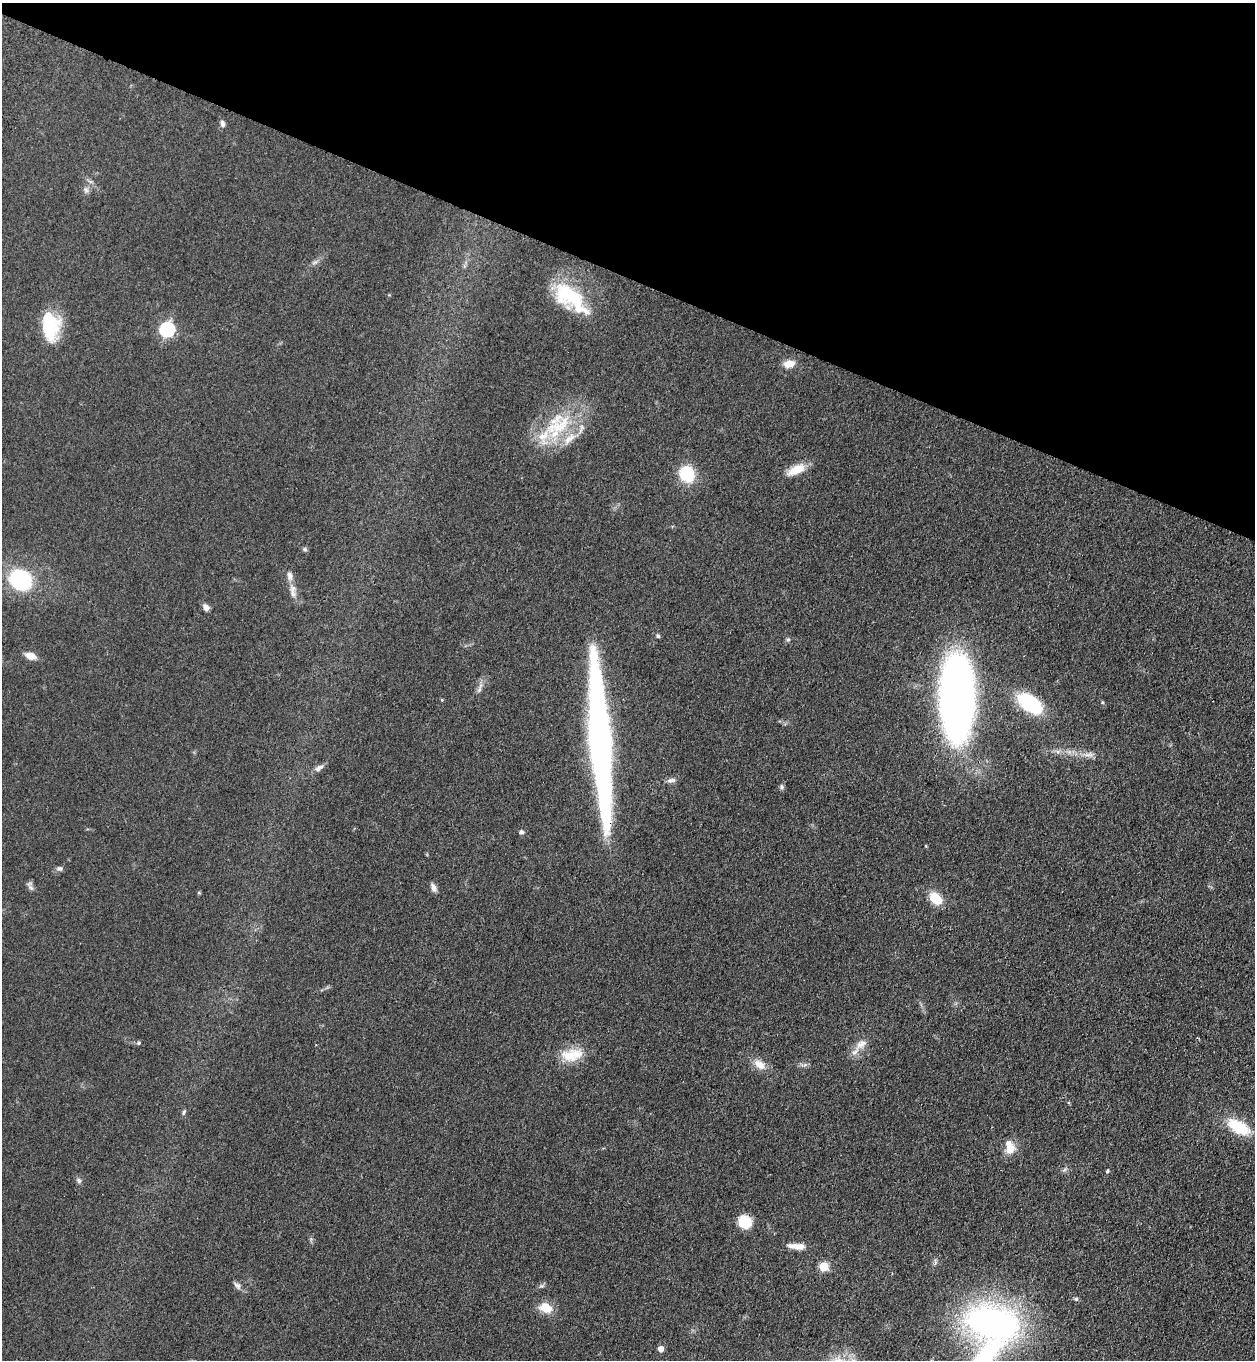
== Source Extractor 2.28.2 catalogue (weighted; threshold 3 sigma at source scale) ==
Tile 2 of 4 x 4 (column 2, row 1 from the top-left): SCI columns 1634-2886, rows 4126-5483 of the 5644 x 5536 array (HDU 1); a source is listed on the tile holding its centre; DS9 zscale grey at full resolution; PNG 1257 x 1362 px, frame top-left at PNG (2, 3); no overlay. Shown black and unused: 20% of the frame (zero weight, under 3 of 4 exposures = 6% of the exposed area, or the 3 px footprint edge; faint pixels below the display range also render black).
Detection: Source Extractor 2.28.2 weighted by HDU 2 'WHT'; one run over the whole footprint, this tile lists its part. Background 0.0772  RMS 0.0071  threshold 0.0318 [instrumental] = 3 sigma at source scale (4.5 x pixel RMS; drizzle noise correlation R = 1.50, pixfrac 1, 0.05/0.05 arcsec/px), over >= 5 px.
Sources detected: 53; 1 long thin detection or spike segment (spike, bleed or trail) — not listed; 3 inside a brighter listed object's ellipse — not listed separately; the other 49 listed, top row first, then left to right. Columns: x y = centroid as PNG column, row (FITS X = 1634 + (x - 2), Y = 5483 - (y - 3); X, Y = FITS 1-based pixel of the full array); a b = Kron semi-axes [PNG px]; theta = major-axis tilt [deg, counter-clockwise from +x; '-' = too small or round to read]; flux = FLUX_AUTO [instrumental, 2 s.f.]
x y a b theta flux
222 123 9 6 -77 2.3
86 190 7 6 - 2
570 297 45 19 -40 47
50 325 30 18 -83 35
167 329 7 6 - 130
789 364 11 8 11 7.8
558 426 49 21 27 45
796 470 22 10 27 12
687 474 14 12 -63 32
305 549 6 5 - 1.3
20 580 24 21 -38 47
293 591 21 7 -80 5.5
206 607 8 6 -70 3.1
658 636 5 4 - 1.2
788 639 5 5 - 1.1
31 656 11 7 -18 7.3
479 690 9 4 55 1.8
957 698 71 27 -90 510
442 700 4 3 - 0.67
1102 702 5 4 - 0.8
1030 703 30 16 -37 43
1088 755 15 5 -3 3.7
319 768 13 6 32 3.2
672 780 12 6 9 2.6
781 787 6 5 - 1.4
521 832 6 6 - 1.5
926 846 4 3 - 0.62
59 868 8 6 -9 1.9
30 887 14 4 -55 2
434 888 11 6 -66 3.1
199 893 5 3 - 0.64
935 898 14 10 -44 15
138 1043 6 5 - 1.2
861 1044 18 9 33 6.8
569 1055 26 17 2 17
759 1065 16 10 -34 7.5
184 1112 6 4 60 1
1238 1127 25 12 -30 27
1010 1148 14 11 35 8.2
1107 1171 4 3 - 1.2
79 1180 8 6 -53 1.7
745 1222 15 13 -34 14
796 1246 22 7 -4 6.8
823 1267 5 5 - 30
237 1286 13 6 -44 2.6
1076 1299 5 5 - 1.2
546 1308 15 11 -21 11
993 1323 50 32 -13 260
661 1349 5 5 - 5.3